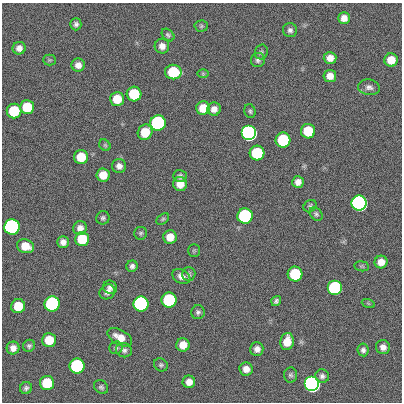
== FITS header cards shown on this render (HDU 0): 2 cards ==
NAXIS1  =                  400
NAXIS2  =                  400

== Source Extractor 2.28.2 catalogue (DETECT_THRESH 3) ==
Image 400 x 400 px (HDU 0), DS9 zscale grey, 1 PNG px = 1 image px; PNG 404 x 404 px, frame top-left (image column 1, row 400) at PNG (2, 3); each listed source drawn as its Kron ellipse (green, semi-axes under 4 px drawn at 4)
Background 0.692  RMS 33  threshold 100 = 3 sigma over >= 5 px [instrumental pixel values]
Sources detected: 88; all 88 listed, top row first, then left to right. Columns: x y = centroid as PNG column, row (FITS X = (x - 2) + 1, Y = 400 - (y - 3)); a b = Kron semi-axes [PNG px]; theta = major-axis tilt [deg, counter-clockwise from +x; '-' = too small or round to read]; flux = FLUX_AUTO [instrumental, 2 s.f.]
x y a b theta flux
344 18 6 6 - 1.5e+04
76 24 6 5 - 6.3e+03
201 26 7 5 3 3.6e+03
290 30 7 7 - 7.4e+03
168 35 7 5 -45 4.8e+03
162 46 7 7 - 1.4e+04
19 48 6 6 - 1.2e+04
261 52 7 6 - 4.9e+03
330 58 6 6 - 1.7e+04
50 60 6 5 - 3.2e+03
258 60 7 7 - 6.5e+03
391 60 7 6 - 3.1e+04
78 65 6 6 - 1.4e+04
173 72 8 7 - 1.2e+05
203 74 6 4 -1 2.6e+03
330 76 6 6 - 1.9e+04
369 87 11 7 -10 9.7e+03
134 94 7 7 - 1.2e+05
117 99 7 7 - 4.6e+04
27 107 7 7 - 7.2e+04
203 108 7 6 - 3.9e+04
214 109 7 6 - 1.4e+04
14 111 7 7 - 1.2e+05
250 111 7 5 -73 4.3e+03
158 123 7 7 - 1.0e+06
308 131 7 7 - 9.0e+04
145 132 8 7 - 5.1e+04
249 133 7 7 - 3.5e+06
283 140 7 7 - 2.1e+05
105 145 6 5 - 3.5e+03
257 153 7 7 - 1.8e+05
81 157 7 7 - 5.7e+04
119 166 7 7 - 1.1e+04
103 175 6 6 - 3.4e+04
180 176 7 6 - 6.0e+03
298 182 6 6 - 1.5e+04
180 184 7 6 - 2.4e+04
359 203 7 7 - 1.1e+07
310 206 7 5 38 4.4e+03
316 214 7 5 -52 4.8e+03
245 216 7 7 - 5.4e+05
103 218 7 6 - 5.0e+03
163 219 7 4 36 3.7e+03
12 227 7 7 - 2.9e+06
80 228 7 6 - 1.3e+04
141 233 6 6 - 4.3e+03
170 237 6 6 - 2.8e+04
82 239 7 7 - 7.7e+04
63 242 6 5 - 1.2e+04
25 246 9 6 -20 3.7e+04
194 250 6 5 - 3.3e+03
381 262 6 6 - 2.0e+04
132 266 6 5 - 6.8e+03
362 266 7 5 -7 3.4e+03
189 274 7 6 - 5.2e+03
295 274 7 7 - 1.4e+05
181 276 9 6 -30 1.3e+04
110 287 7 6 - 9.8e+03
335 288 7 7 - 5.7e+05
107 292 8 7 - 9.8e+03
169 300 7 7 - 3.1e+05
276 301 5 4 - 5.6e+03
368 303 6 4 -19 3.1e+03
52 304 8 7 - 6.1e+05
141 304 7 7 - 2.1e+06
18 306 7 7 - 5.0e+04
198 312 7 6 - 5.8e+03
120 337 13 7 -28 2.5e+04
49 340 7 7 - 4.8e+04
287 341 8 6 80 3.3e+04
183 345 6 6 - 2.9e+04
29 346 6 6 - 5.3e+03
383 347 7 7 - 1.2e+04
13 348 6 6 - 1.3e+04
116 348 7 6 - 5.1e+03
257 349 7 6 - 1.2e+04
124 350 8 7 - 7.2e+03
363 350 6 5 - 7.0e+03
161 365 7 6 - 4.8e+03
77 366 7 7 - 5.2e+05
246 369 7 6 - 1.6e+04
290 375 7 6 - 5.4e+03
322 376 7 6 - 7.1e+03
189 382 6 6 - 1.5e+04
47 383 7 7 - 9.8e+04
312 384 7 7 - 5.5e+06
101 387 8 6 -42 5.1e+03
26 388 6 6 - 5.3e+03